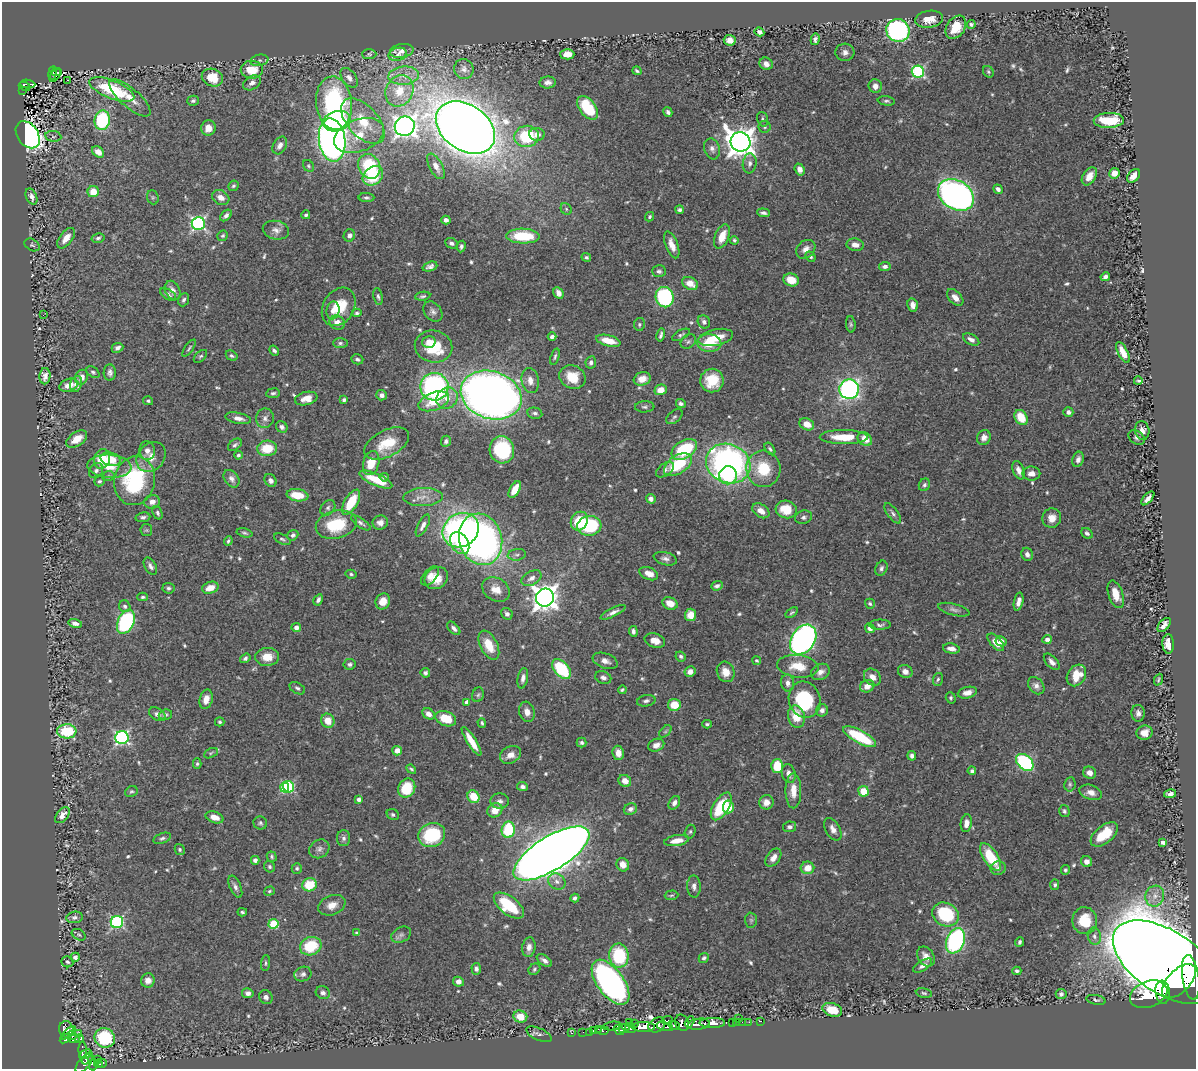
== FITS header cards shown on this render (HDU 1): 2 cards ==
NAXIS1  =                 1194
NAXIS2  =                 1067

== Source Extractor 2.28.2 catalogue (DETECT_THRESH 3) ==
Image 1194 x 1067 px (HDU 1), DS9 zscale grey, 1 PNG px = 1 image px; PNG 1198 x 1071 px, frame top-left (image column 1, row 1067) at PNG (2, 2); each listed source drawn as its Kron ellipse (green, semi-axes under 4 px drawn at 4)
Background 0.64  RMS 0.015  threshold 0.0449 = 3 sigma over >= 5 px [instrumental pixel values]
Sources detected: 627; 1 with non-positive FLUX_AUTO (blend fragments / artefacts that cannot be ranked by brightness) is neither listed nor drawn; of the other 626, the 500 brightest by FLUX_AUTO listed and drawn (126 fainter detections omitted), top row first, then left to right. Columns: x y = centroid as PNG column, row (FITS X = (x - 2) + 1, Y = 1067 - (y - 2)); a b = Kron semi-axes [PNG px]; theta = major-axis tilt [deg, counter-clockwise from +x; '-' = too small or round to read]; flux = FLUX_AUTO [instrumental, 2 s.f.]
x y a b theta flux
929 19 14 8 8 13
971 25 4 4 - 1.9
956 27 12 9 55 21
898 30 12 11 - 280
759 32 5 4 - 3.6
815 39 6 4 79 3.3
730 40 6 5 - 8.6
402 51 12 7 10 5.3
845 52 9 9 - 5.3
369 54 7 5 1 1.7
398 54 9 6 15 4.4
567 54 7 5 0 15
259 60 9 5 10 2.7
766 64 7 6 - 4.9
464 69 10 9 - 4.7
252 70 11 9 -1 25
637 71 4 3 - 1.8
56 72 5 2 - 22
918 72 6 6 - 140
988 72 6 5 - 1.7
52 73 7 3 83 48
55 75 7 3 52 38
404 76 15 9 5 11
212 78 11 8 -21 23
349 78 11 7 -53 5.5
68 80 3 2 - 2.5
548 82 8 6 3 5
252 83 9 6 31 5
28 84 8 2 -6 29
25 86 6 3 -25 48
875 86 7 6 - 6.8
112 89 24 9 -22 63
23 90 3 2 - 6.6
399 91 16 13 62 23
130 98 26 9 -41 17
193 101 6 5 - 2.4
886 101 9 4 -8 2.4
334 103 27 18 -84 160
588 108 14 8 -52 41
668 112 5 4 - 2.5
763 119 7 5 -72 2.2
102 120 10 7 82 91
1109 120 15 7 2 52
337 121 14 10 15 94
363 121 27 15 -48 37
405 126 10 9 - 580
765 127 6 6 - 2.1
208 128 7 7 - 11
465 128 32 22 -35 2700
537 134 7 6 - 5.1
28 135 15 10 -55 340
359 135 26 16 20 36
53 136 8 5 -7 1.7
527 136 12 10 6 61
332 140 22 13 -82 800
740 142 10 9 - 1500
280 145 9 6 61 5.4
712 149 11 7 -74 4.8
98 152 7 5 -38 8.7
750 163 10 7 82 4.5
308 166 6 5 - 1.7
369 166 13 10 -61 65
436 166 14 6 -61 7.1
800 169 6 5 - 5.6
1114 173 5 5 - 11
373 176 11 8 39 42
1089 176 10 6 57 10
1134 176 8 5 46 9.8
233 186 5 4 - 2
998 189 5 4 - 3.5
93 192 6 5 - 16
956 195 19 14 -32 430
31 197 8 5 -67 5
153 197 7 5 -69 2.2
221 197 9 7 -27 7.9
366 198 8 4 -1 2.2
566 209 6 5 - 1.9
680 210 4 4 - 2.3
764 213 6 3 -6 2.9
226 215 7 4 45 3.5
306 215 4 3 - 2.1
650 217 5 4 - 1.9
446 220 4 4 - 4
198 223 6 6 - 230
276 230 13 9 -13 6.5
349 235 6 5 - 3.4
223 236 5 5 - 1.7
523 236 17 7 -2 49
722 236 13 7 67 16
66 238 12 6 53 11
98 238 6 4 14 2.4
734 240 4 4 - 1.7
451 243 6 5 - 2.8
32 245 8 5 -32 2
672 245 14 6 -69 9
855 245 8 6 -9 6.5
461 247 6 4 80 2.6
806 249 10 8 41 6.3
586 257 5 4 - 1.9
810 257 5 4 - 2.1
430 266 7 4 19 3.8
885 266 6 4 6 3.7
659 271 7 6 - 2.8
1105 277 5 4 - 3.3
791 280 8 6 -17 15
690 283 8 6 -27 13
173 290 10 7 -63 5.9
559 293 6 4 -60 5.9
168 294 9 5 -32 3.1
378 296 8 4 -79 2.5
423 296 8 4 9 1.9
665 297 10 9 - 140
955 297 10 6 -46 6.7
184 300 7 5 66 2.5
913 305 7 5 -78 6.5
339 307 20 15 59 31
333 310 9 6 80 6.1
433 312 11 8 -51 4.5
357 313 5 4 - 2
43 315 2 2 - 3.4
704 322 7 6 - 3.5
337 323 8 7 - 8.5
639 324 6 5 - 2.1
851 324 8 4 -85 1.9
661 335 7 3 77 2.7
681 335 10 4 28 2.3
552 337 4 4 - 3.6
716 337 17 8 12 22
971 340 9 5 -29 5.1
608 341 12 5 -15 17
429 342 7 5 17 8
688 342 8 6 38 2.7
340 343 7 5 1 2.4
709 343 12 8 -4 28
433 346 19 16 -13 41
117 348 6 4 25 3.6
189 348 10 3 55 1.8
274 351 5 4 - 2.5
1123 352 11 5 -62 13
200 356 8 5 43 1.9
232 356 6 4 -31 2.1
555 357 8 4 72 1.9
357 359 6 5 - 2.6
591 362 6 5 - 3.5
93 372 7 5 -35 2.2
110 372 8 6 87 3.8
45 376 8 5 86 5.8
81 377 7 6 - 8.2
572 377 13 11 -26 24
642 379 8 6 16 11
530 381 13 8 -78 9.6
712 381 12 11 - 28
1138 381 4 3 - 1.8
76 384 8 6 71 5.5
69 385 10 6 20 8.8
434 387 14 14 - 220
849 389 10 9 - 300
661 390 6 5 - 13
273 393 7 5 8 2.4
381 395 5 5 - 3.9
491 395 31 23 -18 1200
447 398 11 10 - 13
306 399 11 6 13 9.6
344 400 3 3 - 2.1
148 401 5 4 - 1.7
434 401 16 9 20 25
681 403 5 4 - 2.4
645 407 10 5 4 2.5
1068 412 5 4 - 4.2
535 413 7 5 -12 3.1
674 417 9 5 38 2.5
1021 417 8 6 -57 21
238 418 13 5 -11 7
265 418 10 9 - 4.9
807 424 8 5 -24 11
282 427 6 5 - 3.3
1142 430 9 7 -78 6.4
844 437 24 7 0 29
984 437 8 6 64 5.6
1137 438 9 6 -35 3.4
77 439 12 7 34 14
865 439 8 6 -42 13
446 441 5 5 - 3
387 444 24 13 28 31
235 445 8 5 38 2.5
267 448 10 8 2 26
684 449 14 8 32 63
770 449 7 4 -55 1.9
502 450 14 12 -77 73
147 451 9 7 -83 4.8
238 455 4 4 - 2.2
151 457 16 13 50 14
102 459 10 8 70 26
110 459 10 6 -14 21
1078 459 8 5 71 4.6
371 463 12 8 76 20
728 464 23 19 -23 370
678 465 15 9 34 46
109 466 22 11 -4 19
763 469 18 17 - 39
665 470 10 6 36 3.8
1018 470 9 5 -70 6.1
96 471 8 6 50 3.1
1031 474 9 7 1 7
728 475 9 9 - 48
108 476 6 5 - 1.7
384 477 5 4 - 2.1
232 479 10 7 -54 4.6
270 480 7 5 -57 4.3
376 480 18 6 -23 25
99 481 5 5 - 2.2
135 481 24 20 79 98
924 485 6 5 - 2.3
515 489 9 5 60 15
297 495 11 6 -9 21
423 497 19 9 2 11
1148 498 8 4 47 5.5
651 499 5 4 - 4.6
152 502 8 6 11 6.5
351 502 14 6 59 35
328 508 8 6 48 3
786 509 10 8 -13 26
761 511 9 6 -35 11
158 513 7 4 -66 2.4
893 513 12 5 -53 3.4
143 517 7 4 10 2.9
803 517 8 6 17 3.1
1052 518 10 9 - 9.9
579 521 10 8 59 33
380 522 8 7 - 5.5
361 523 11 4 -35 3
336 525 21 14 14 50
423 526 12 5 63 4.8
589 526 12 9 5 86
146 530 6 6 - 1.7
461 530 19 16 34 290
245 533 8 4 -13 1.9
1087 533 6 4 -41 2.8
293 535 6 5 - 2.8
282 539 9 4 -25 2.2
481 539 26 21 -73 480
228 541 5 3 - 1.9
460 543 12 8 -57 24
1027 554 7 5 -66 4.1
517 555 9 5 9 3.2
665 559 12 6 -14 4.4
150 566 9 5 -59 3.5
881 568 8 5 65 3
351 574 5 4 - 1.9
649 574 10 6 -23 9.4
430 576 11 6 49 6.2
436 578 12 10 34 14
532 578 11 6 29 5.4
717 586 6 4 21 3.2
168 588 6 5 - 2.4
210 588 8 5 18 11
496 589 15 11 -31 14
1116 594 14 7 -71 14
143 597 5 4 - 1.8
545 597 9 9 - 1000
318 600 6 4 62 3.1
383 601 8 7 - 9
1019 602 9 4 77 6.9
670 603 8 6 -22 12
870 604 5 5 - 2.1
125 606 6 5 - 2.8
954 610 16 5 -15 4.2
613 612 14 4 26 5
792 613 7 4 35 1.8
507 614 6 5 - 3.3
690 615 6 5 - 13
126 622 13 8 64 160
75 623 7 4 -14 4.4
880 625 10 5 0 2.8
1164 625 8 5 48 6.3
296 627 4 4 - 5.3
454 628 8 4 -46 3.2
870 628 5 4 - 4.3
633 631 5 4 - 3.2
1047 639 5 4 - 5.1
803 640 16 11 56 370
655 641 10 7 -18 9.6
1001 641 5 5 - 5.6
996 642 11 5 -48 11
1168 644 10 6 -88 12
489 645 16 8 -63 23
951 649 8 5 -10 6.1
681 656 5 4 - 2.4
267 657 12 9 4 15
245 658 5 4 - 2.7
605 661 13 7 -19 6.5
757 661 4 4 - 1.7
1052 662 10 5 -47 5.1
350 664 6 5 - 2.7
798 666 21 11 -6 22
561 669 11 7 -48 69
905 671 7 6 - 5.1
690 672 6 5 - 5.4
726 672 10 8 -65 11
820 672 10 7 29 5.9
425 673 5 4 - 2.6
1076 675 11 9 57 25
872 677 9 7 -42 8.4
523 678 10 5 79 4.4
603 678 8 6 -23 3.8
938 679 6 5 - 1.9
1158 680 6 3 66 1.8
788 683 8 6 -81 5.6
867 686 7 6 - 9.6
1036 686 9 7 -48 5.2
297 688 8 5 -30 2.4
622 690 4 3 - 1.7
967 693 10 5 13 6.6
478 695 7 5 71 1.9
951 698 6 5 - 1.9
206 699 10 6 76 9.4
805 700 18 15 -72 78
646 701 9 5 11 3.1
467 702 4 4 - 7.6
674 705 6 6 - 22
822 710 6 6 - 4.5
527 712 10 7 -73 7.5
1138 713 8 6 -87 4.2
157 714 9 6 -31 4
428 714 7 5 -34 5.6
165 715 6 5 - 2.6
796 717 11 8 -75 23
446 719 11 7 -21 24
328 721 7 6 - 14
220 722 5 4 - 1.8
482 723 5 3 - 1.9
707 724 5 3 - 1.9
67 731 9 7 -3 48
665 731 7 4 44 1.7
1144 733 8 7 - 8.2
859 737 18 6 -29 57
122 738 6 6 - 200
472 741 17 4 -58 15
582 743 5 5 - 2.4
656 745 8 6 24 7
397 751 5 4 - 7
211 753 7 4 26 1.8
618 753 7 5 -81 8.9
510 755 11 8 27 9.1
912 756 5 4 - 3.7
1025 762 10 7 -43 120
197 764 5 4 - 1.9
777 766 7 6 - 33
411 769 5 2 - 1.7
972 771 4 4 - 2.5
1090 773 6 6 - 5.8
789 774 9 6 -74 6.7
625 781 6 5 - 9.9
1070 784 7 5 81 2.1
285 787 5 4 - 36
289 787 6 5 - 89
522 787 5 4 - 3.5
407 788 10 8 59 32
131 791 6 5 - 1.9
793 791 17 8 -90 14
864 791 5 5 - 24
1091 792 11 7 -18 8.1
1170 794 6 4 11 4.7
473 797 6 5 - 26
359 799 4 4 - 3.9
500 801 9 7 -3 4.2
766 802 7 7 - 8.7
674 803 7 5 58 4.9
721 806 15 7 58 52
728 807 6 5 - 17
630 809 7 5 24 4.4
495 810 8 7 - 13
1064 811 6 5 - 2.1
393 814 6 5 - 2.4
62 815 9 5 50 7.1
215 817 9 5 -18 11
260 823 7 6 - 2.5
966 823 9 5 81 6.4
789 827 6 5 - 3
833 829 12 7 -60 6.3
508 830 8 6 79 51
690 832 7 5 74 1.8
1104 834 16 8 39 32
432 835 14 11 24 67
162 838 9 5 21 2.5
344 838 8 6 -90 3.7
677 841 12 5 9 11
1163 842 4 4 - 5
319 849 10 9 - 4.7
180 850 6 4 -61 2.3
551 853 43 17 32 3400
272 857 5 4 - 1.8
991 857 16 7 -57 38
773 858 10 6 54 7.1
255 860 4 4 - 4
1087 862 5 5 - 5.3
623 865 7 6 - 8.9
269 867 6 5 - 2
297 868 5 5 - 1.9
807 868 7 6 - 13
998 868 7 6 - 3.3
1065 870 5 4 - 1.8
557 881 9 7 -35 5.6
309 885 7 6 - 30
1055 885 5 4 - 2.4
694 886 11 7 -88 4.5
235 887 12 5 -66 4.2
269 891 5 4 - 1.8
671 895 7 5 3 1.8
1155 896 10 9 - 7.6
575 898 4 4 - 3.2
332 905 14 9 22 10
509 905 17 9 -37 51
242 912 5 3 - 1.9
946 914 14 11 -28 75
74 917 8 5 8 3.1
751 920 7 6 - 2
1085 921 13 12 - 27
117 922 6 6 - 140
274 924 5 5 - 52
357 933 3 3 - 1.8
79 935 7 5 -30 1.8
401 935 10 7 27 3.6
1094 936 8 6 -81 4.1
955 941 13 9 69 170
1019 942 5 3 - 2.5
311 946 11 9 20 39
529 947 10 6 81 5.9
619 955 12 10 -83 69
926 956 11 7 -56 8
75 957 4 4 - 4.5
704 958 5 4 - 2.3
544 960 8 5 -34 4.4
67 962 6 5 - 2
1166 962 60 31 -33 4600
265 963 8 4 85 1.8
923 966 10 5 33 4.4
476 969 6 5 - 3.7
534 969 6 5 - 1.9
1017 971 4 4 - 2.1
303 974 9 7 19 3.6
1191 977 22 8 -81 8700
148 980 7 7 - 7.3
1179 981 21 11 45 9200
458 982 5 4 - 6.5
610 982 26 13 -54 340
1163 992 11 7 -83 2200
248 993 5 5 - 4.4
323 993 7 6 - 3.6
924 993 8 5 -9 2.1
1061 994 5 5 - 2.8
1149 994 19 13 21 4300
266 997 7 6 - 3.8
1096 1000 10 4 -11 2.3
832 1010 10 6 -18 18
520 1017 7 6 - 18
738 1018 2 2 - 40
667 1020 5 3 - 140
760 1021 3 2 - 11
629 1022 3 2 - 20
689 1022 6 4 59 230
736 1022 2 2 - 13
742 1022 2 2 - 10
749 1022 2 2 - 10
635 1023 3 3 - 140
682 1023 8 6 -66 530
712 1023 13 5 1 1200
732 1023 3 2 - 22
699 1024 11 5 7 990
657 1025 9 6 31 800
674 1025 6 4 -21 460
612 1026 9 2 8 26
665 1026 8 4 -14 310
643 1027 12 5 -1 1700
624 1028 6 4 26 600
630 1028 6 4 -34 390
66 1029 8 7 - 390
598 1029 2 2 - 7.9
603 1030 6 3 3 150
619 1030 6 4 -41 420
593 1031 3 3 - 42
583 1032 2 2 - 9.5
589 1032 2 2 - 7.7
69 1033 9 3 39 250
572 1033 3 3 - 18
79 1034 3 3 - 16
539 1034 13 6 -24 3.2
72 1035 5 3 - 67
65 1038 6 4 36 290
105 1038 10 9 - 73
74 1039 5 4 - 110
79 1039 4 3 - 85
83 1050 8 4 -88 80
85 1054 7 4 27 290
87 1058 7 3 49 280
97 1059 3 2 - 12
84 1063 11 5 49 440
92 1063 7 3 -80 140
102 1063 4 2 - 46
99 1064 4 3 - 120
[126 fainter detections neither listed nor drawn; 1 non-positive-flux detection neither listed nor drawn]